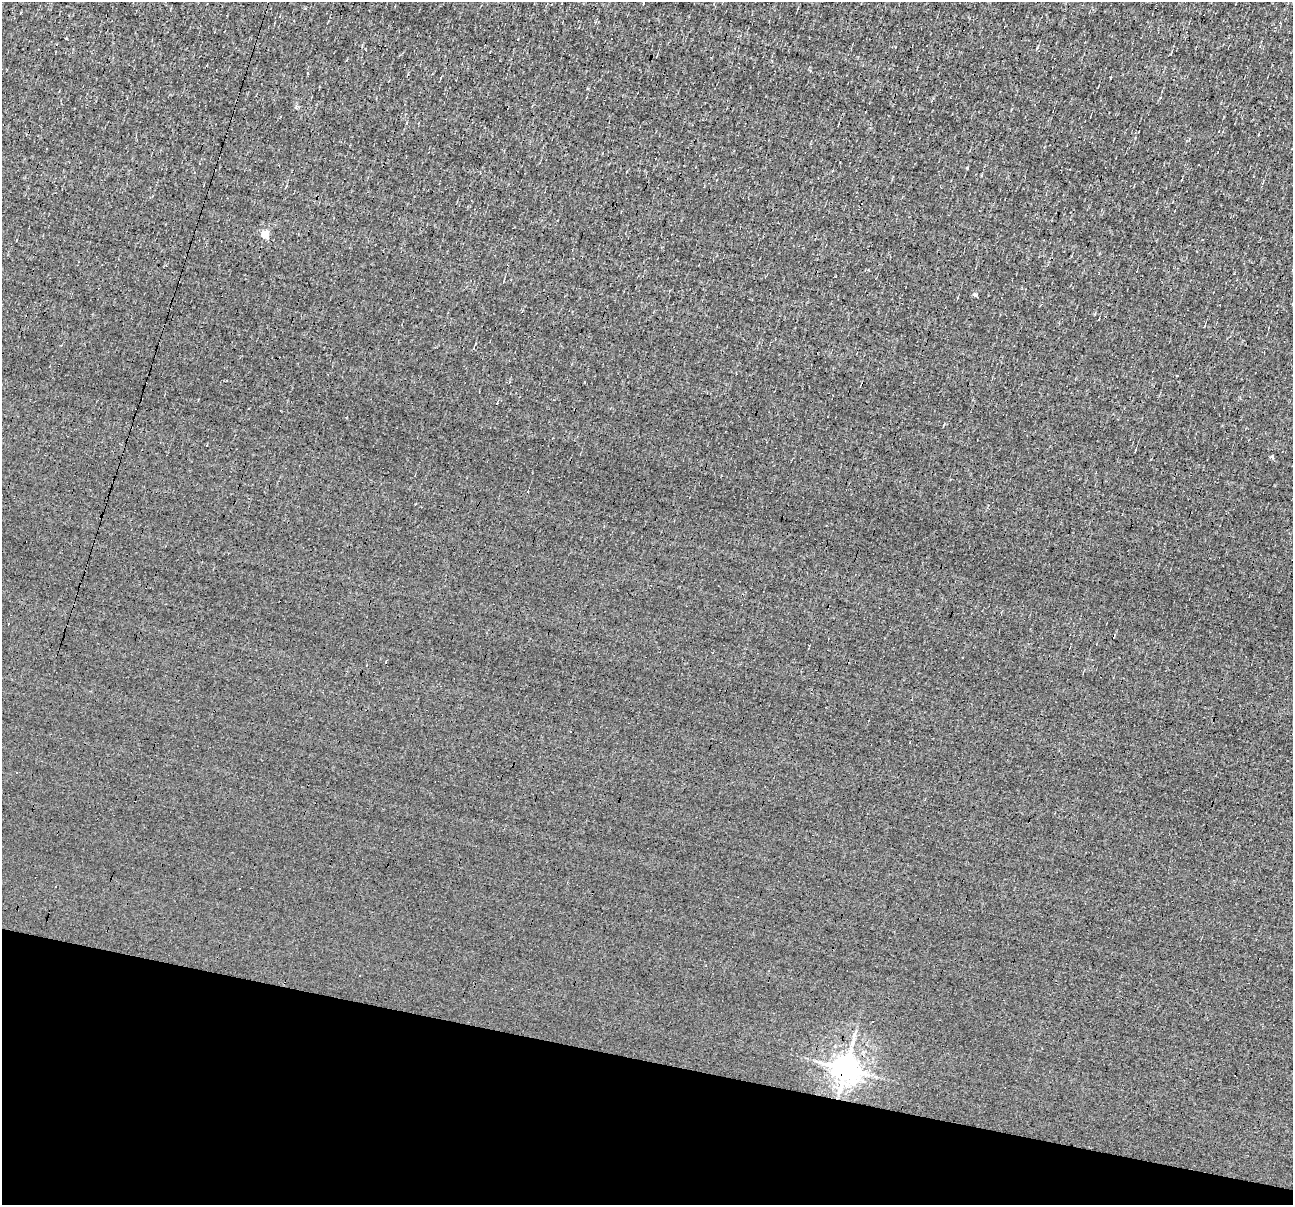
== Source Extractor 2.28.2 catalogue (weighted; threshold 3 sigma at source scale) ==
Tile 15 of 4 x 4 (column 3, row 4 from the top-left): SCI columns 2581-3871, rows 250-1452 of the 5161 x 5185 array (HDU 1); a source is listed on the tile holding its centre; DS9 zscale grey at full resolution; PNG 1295 x 1207 px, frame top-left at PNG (2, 2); no overlay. Shown black and unused: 12% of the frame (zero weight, under 3 of 4 exposures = <1% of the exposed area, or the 3 px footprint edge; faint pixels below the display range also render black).
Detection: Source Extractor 2.28.2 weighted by HDU 2 'WHT'; one run over the whole footprint, this tile lists its part. Background 8.59e-04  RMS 0.042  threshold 0.191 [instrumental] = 3 sigma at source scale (4.5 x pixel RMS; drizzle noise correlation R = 1.50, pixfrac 1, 0.05/0.05 arcsec/px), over >= 5 px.
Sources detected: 13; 4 cosmic-ray / hot-pixel residue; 1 long thin detection or spike segment (spike, bleed or trail) — not listed; the other 8 listed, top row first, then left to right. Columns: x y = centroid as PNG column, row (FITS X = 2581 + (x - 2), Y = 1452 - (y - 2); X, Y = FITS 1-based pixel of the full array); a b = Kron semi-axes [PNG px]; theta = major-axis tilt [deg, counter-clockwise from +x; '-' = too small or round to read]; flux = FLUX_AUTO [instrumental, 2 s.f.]
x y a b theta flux
644 2 7 2 70 7
66 39 3 3 - 10
1038 47 5 3 - 4.2
265 235 5 5 - 120
975 295 5 4 - 8.2
1272 458 4 3 - 16
570 731 2 2 - 3.3
846 1069 8 8 - 6000
Overlapping masked pixels (flux is a lower limit): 1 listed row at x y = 846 1069
Isophote crosses this tile's border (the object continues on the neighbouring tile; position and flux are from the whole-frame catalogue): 1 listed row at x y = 644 2